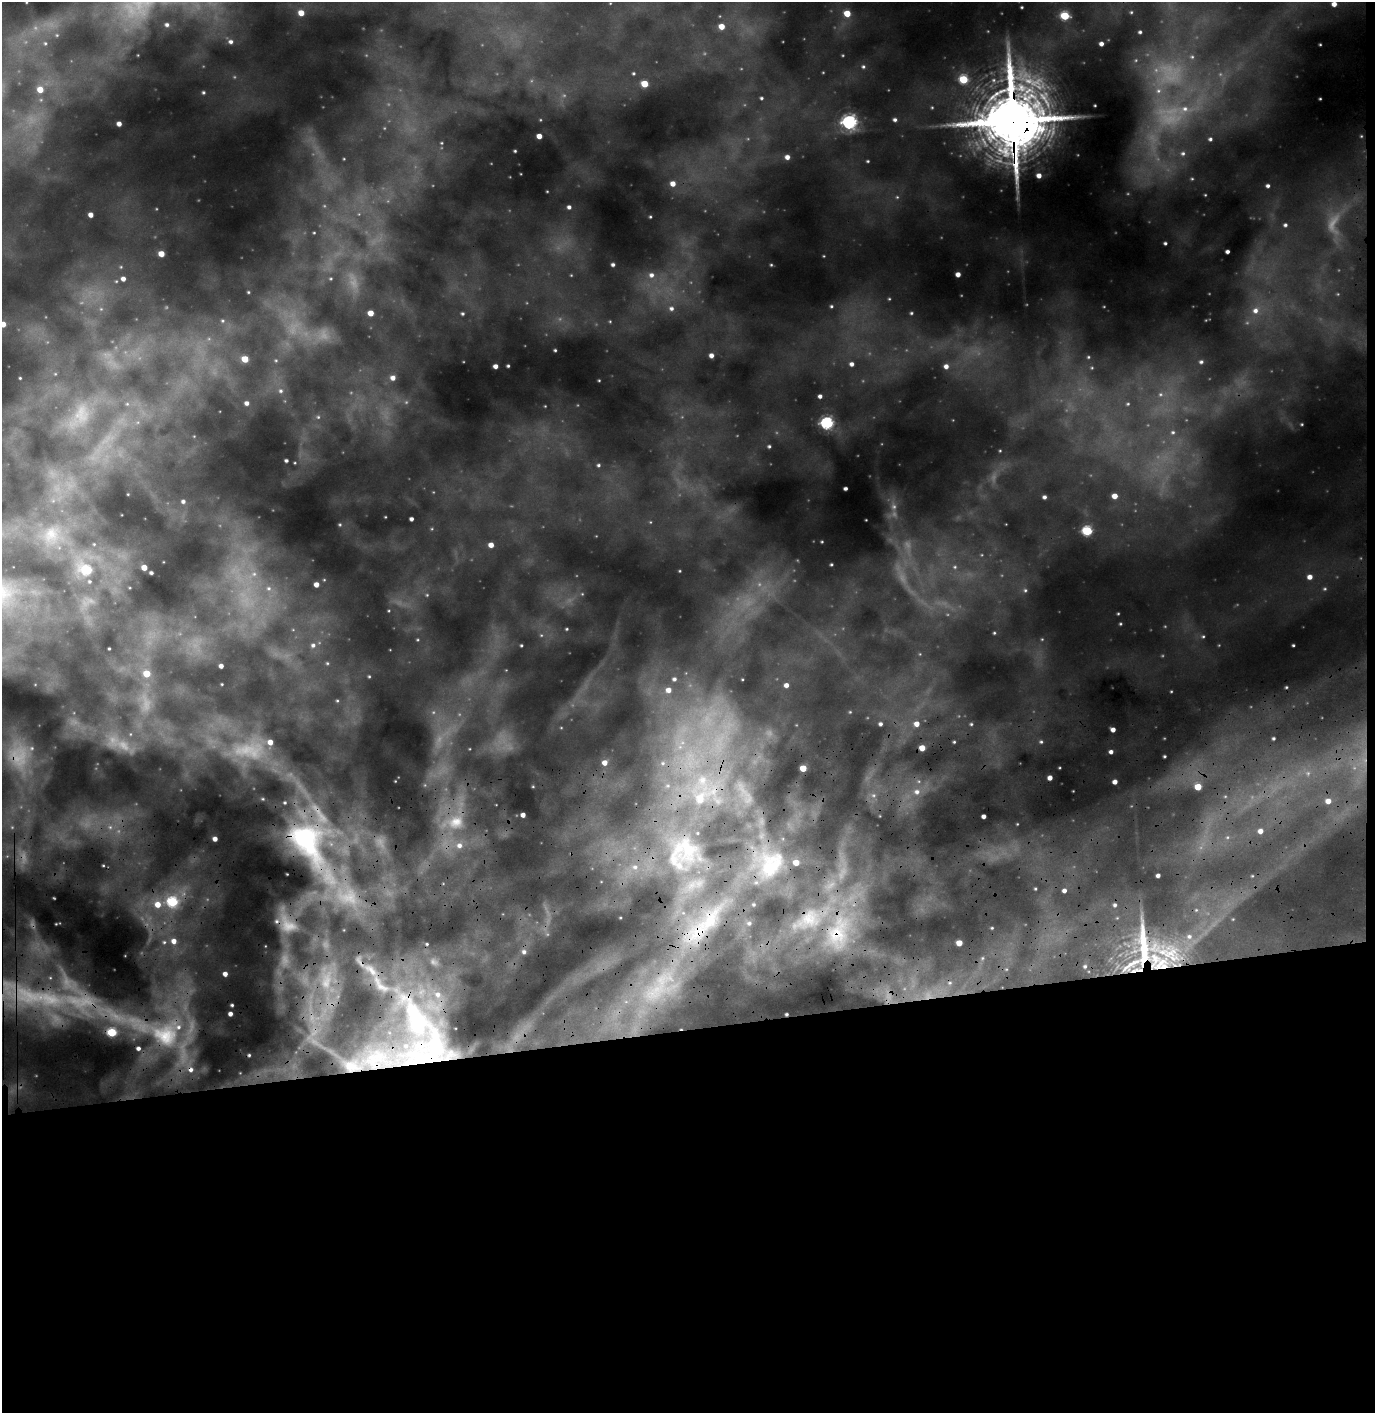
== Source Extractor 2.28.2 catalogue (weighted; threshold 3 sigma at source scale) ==
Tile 9 of 3 x 3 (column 3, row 3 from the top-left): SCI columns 2907-4279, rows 562-1972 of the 4545 x 5356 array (HDU 1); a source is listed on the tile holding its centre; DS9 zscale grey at full resolution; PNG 1377 x 1415 px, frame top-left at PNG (2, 2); no overlay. Shown black and unused: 28% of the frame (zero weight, under 3 of 4 exposures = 24% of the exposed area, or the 3 px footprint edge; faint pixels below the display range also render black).
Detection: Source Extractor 2.28.2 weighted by HDU 2 'WHT'; one run over the whole footprint, this tile lists its part. Background 0.229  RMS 0.03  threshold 0.136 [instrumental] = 3 sigma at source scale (4.5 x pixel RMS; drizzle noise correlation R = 1.50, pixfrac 1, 0.05/0.05 arcsec/px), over >= 5 px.
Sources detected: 264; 28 too faint to see at this stretch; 1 inside a brighter object's white glare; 2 cosmic-ray / hot-pixel residue — not listed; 20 inside a brighter listed object's ellipse — not listed separately; the other 213 listed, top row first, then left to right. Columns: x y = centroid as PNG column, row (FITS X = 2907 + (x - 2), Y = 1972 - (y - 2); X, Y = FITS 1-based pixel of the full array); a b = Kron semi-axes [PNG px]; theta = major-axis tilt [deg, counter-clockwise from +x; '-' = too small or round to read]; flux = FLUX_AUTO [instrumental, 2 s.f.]
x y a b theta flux
26 2 5 4 - 3.5
1334 4 4 4 - 17
1022 7 3 2 - 2.6
1131 12 5 4 - 4
301 13 5 5 - 34
847 13 5 5 - 55
1065 16 5 5 - 130
167 25 6 6 - 9
722 26 6 5 - 35
1140 32 5 4 - 6.1
57 35 8 6 0 10
230 42 7 6 - 10
45 43 8 7 - 12
1101 44 4 4 - 12
1320 44 3 2 - 1.9
1192 57 6 6 - 7.6
863 67 6 5 - 5.7
633 73 4 4 - 3.5
963 79 5 5 - 130
645 84 5 4 - 65
40 89 6 5 - 34
1158 91 9 8 - 18
203 92 5 4 - 4.8
761 98 4 3 - 4.2
1320 99 3 2 - 2.4
1095 105 3 2 - 2.4
1185 109 12 10 2 34
895 120 5 4 - 7.6
1013 120 36 16 -90 26000
849 122 6 6 - 690
119 124 4 4 - 15
539 136 4 4 - 25
1210 139 5 5 - 6.3
442 143 5 3 - 2.8
515 151 3 3 - 2.9
1183 153 7 7 - 10
787 157 5 5 - 16
868 161 4 3 - 3.2
1039 175 5 5 - 17
1192 179 5 4 - 3.6
673 184 6 5 - 22
1268 186 3 3 - 6.8
547 191 3 2 - 1.8
1205 195 4 3 - 2.2
897 197 4 4 - 3.6
569 207 4 4 - 7.4
91 215 4 4 - 17
650 217 3 3 - 2.8
1285 225 5 4 - 6.2
314 233 3 3 - 2.4
1165 243 4 3 - 4.6
1227 252 4 3 - 8.7
161 254 5 4 - 38
824 256 4 3 - 2.1
613 265 4 3 - 6.8
771 265 4 3 - 2.8
958 274 4 4 - 18
651 275 8 7 - 15
123 279 6 5 - 16
331 279 5 3 - 3.4
248 292 4 3 - 3.2
889 299 4 4 - 2.8
831 306 5 4 - 4.5
671 308 7 6 - 11
101 309 6 5 - 5.9
1255 311 8 8 - 18
371 313 5 4 - 31
911 313 4 4 - 3.8
462 314 4 4 - 4.8
223 321 7 5 -1 7.2
610 321 5 3 - 2.4
3 324 6 5 - 25
555 350 3 3 - 3.7
711 355 4 4 - 14
1088 357 4 4 - 3.3
245 359 5 4 - 56
276 360 5 5 - 4.2
1201 362 6 5 - 6.7
851 364 5 5 - 12
495 366 4 4 - 15
508 366 3 3 - 3.7
946 366 5 5 - 15
1092 368 5 3 - 3
20 378 3 2 - 2.4
393 378 6 6 - 16
599 380 3 2 - 2.2
281 391 7 6 - 8.2
820 396 4 4 - 9.4
247 403 5 5 - 11
127 404 6 4 43 4.9
1128 404 6 5 - 4.8
545 406 3 3 - 2.2
318 417 6 6 - 5.6
827 423 6 5 - 430
1302 424 4 3 - 2.8
1173 432 8 7 - 10
769 446 4 3 - 4.7
1000 451 3 2 - 1.9
286 460 3 3 - 5.9
295 463 3 2 - 2.1
598 465 5 4 - 4.2
845 488 4 3 - 7.9
1115 496 5 4 - 26
1044 497 4 3 - 7.4
183 501 4 4 - 7.1
385 517 3 2 - 1.9
411 519 4 4 - 8.8
340 525 5 4 - 3.8
1087 531 6 5 - 190
51 534 25 22 59 98
822 542 3 2 - 2.4
94 544 4 4 - 2.5
491 545 4 4 - 22
831 564 3 3 - 3.2
144 567 4 4 - 27
955 567 6 5 - 5.5
87 570 7 5 -23 160
680 571 4 2 - 2.1
151 573 3 3 - 5.6
254 574 8 8 - 19
1310 577 6 5 - 19
90 581 5 5 - 5.4
316 584 4 4 - 21
269 588 8 7 - 15
1325 589 6 5 - 4.7
1025 590 5 4 - 4.1
427 595 5 4 - 3.3
389 611 4 3 - 2.6
1118 614 4 2 - 2.2
1120 624 3 3 - 2.8
567 629 4 3 - 3.2
994 633 3 3 - 2.8
541 635 6 3 -17 3.4
1203 636 5 4 - 3.5
313 645 6 5 - 8.3
521 645 3 3 - 3.1
1293 645 3 3 - 3.5
109 649 3 2 - 3
327 663 5 4 - 3.7
221 666 4 4 - 13
147 674 6 5 - 54
369 676 4 4 - 3.5
674 679 6 6 - 8.4
222 684 3 2 - 2.1
786 685 5 4 - 14
1286 687 4 4 - 3
668 690 7 7 - 22
337 701 5 4 - 3.6
850 712 4 3 - 2.4
880 724 4 4 - 7.6
917 724 5 5 - 23
971 724 4 4 - 3.6
1113 730 4 4 - 17
1274 738 3 3 - 4.3
270 742 6 6 - 27
682 742 9 8 - 23
954 742 3 3 - 3.2
1041 742 5 4 - 4.7
922 748 4 4 - 38
1111 752 4 3 - 9.7
19 756 34 26 -84 130
1164 756 3 3 - 3.7
605 763 5 5 - 21
663 763 6 5 - 7.7
803 768 5 4 - 57
1050 778 4 4 - 17
1115 782 4 4 - 16
1198 787 5 5 - 59
917 792 8 7 - 16
700 798 21 14 74 77
1328 801 5 5 - 23
523 815 4 4 - 17
984 816 4 4 - 12
456 822 23 18 24 95
1260 831 6 5 - 19
215 839 4 4 - 16
307 842 76 45 -58 630
459 845 8 8 - 20
688 848 43 25 -79 210
771 864 42 29 57 180
103 865 3 2 - 2.3
635 867 9 6 -9 15
1158 875 4 3 - 8.5
1035 889 4 3 - 3.2
1064 890 4 4 - 12
172 902 6 5 - 220
158 904 7 7 - 37
754 904 4 4 - 3.6
1115 905 4 4 - 6.1
1196 910 5 4 - 4.1
749 923 6 5 - 6.4
992 928 4 3 - 2.9
698 931 51 23 45 240
838 933 55 33 71 320
174 941 7 6 - 27
164 942 6 6 - 8.6
959 943 5 4 - 40
524 952 6 6 - 10
1170 953 66 24 -19 290
982 958 6 4 -72 4.3
1131 964 43 10 34 120
1085 966 5 4 - 5.1
225 974 4 4 - 16
950 983 6 5 - 6
232 1005 3 3 - 3.8
230 1014 4 4 - 12
787 1014 3 2 - 3.8
416 1018 121 41 -77 810
112 1032 5 5 - 150
165 1035 46 38 -13 410
249 1055 3 3 - 3.1
375 1058 38 22 33 220
191 1070 8 6 -1 17
Overlapping masked pixels (flux is a lower limit): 12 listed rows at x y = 1013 120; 19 756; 307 842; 688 848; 771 864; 698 931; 838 933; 787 1014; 416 1018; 165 1035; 375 1058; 191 1070
Isophote crosses this tile's border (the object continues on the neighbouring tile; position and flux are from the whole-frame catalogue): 2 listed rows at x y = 26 2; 3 324